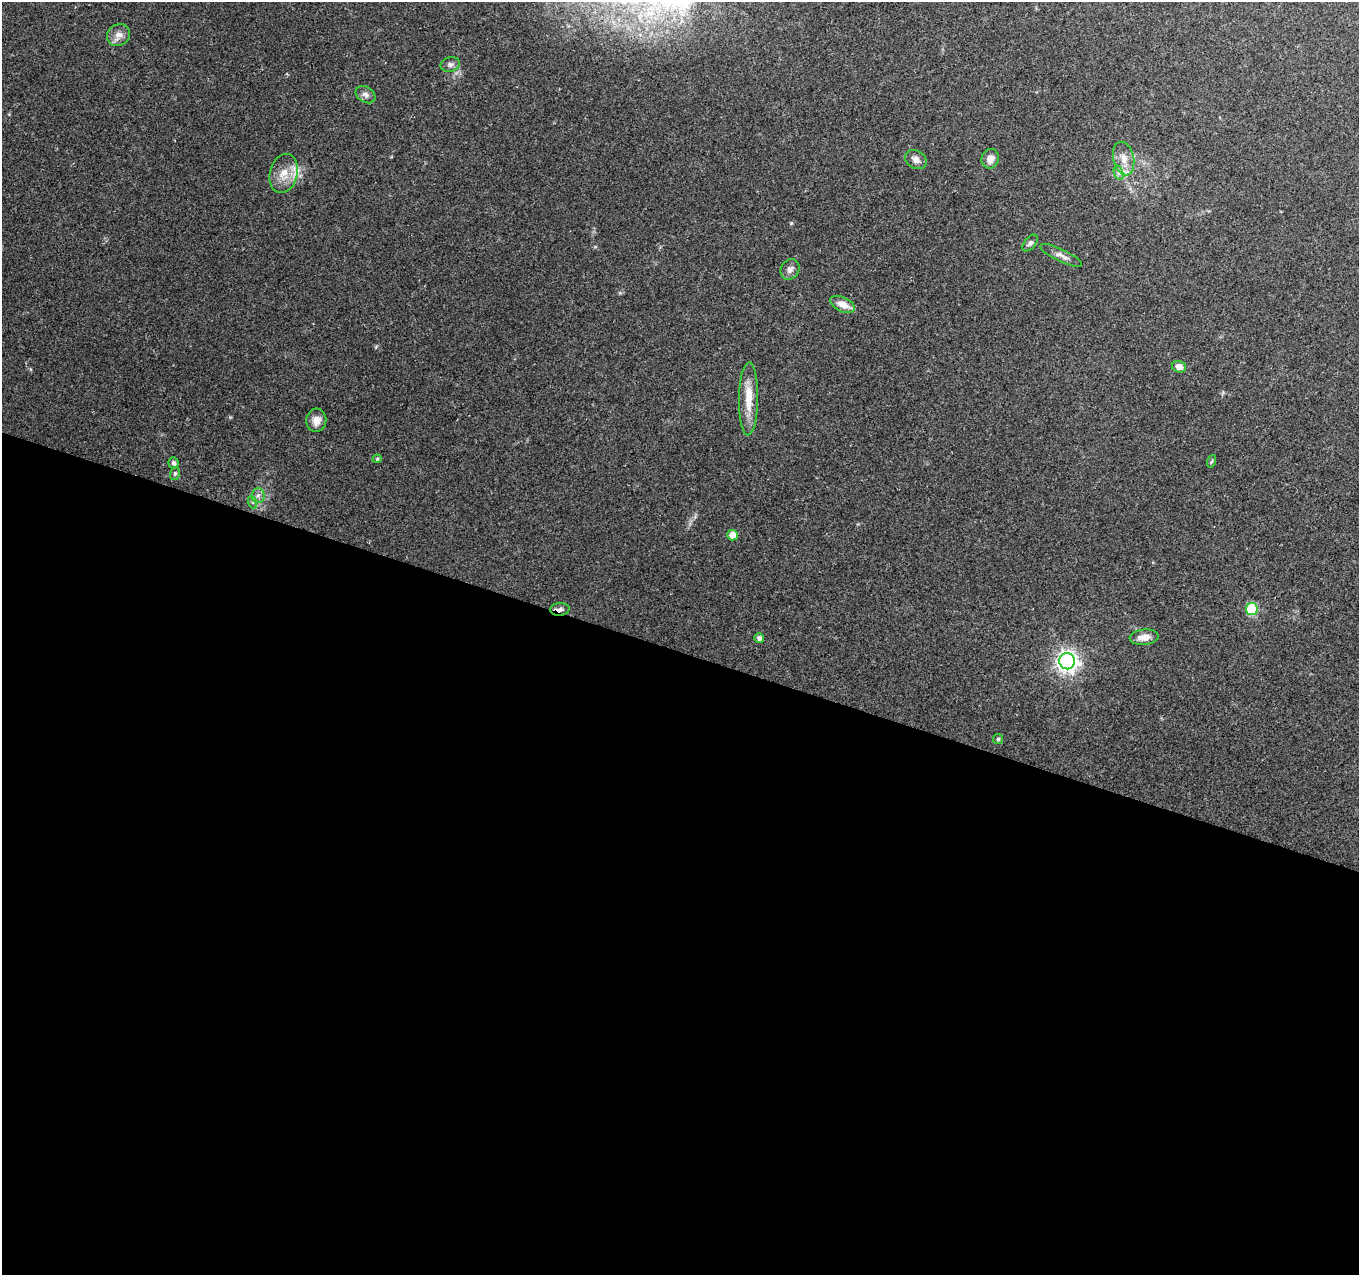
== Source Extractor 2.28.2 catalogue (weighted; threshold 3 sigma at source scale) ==
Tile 14 of 4 x 4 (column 2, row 4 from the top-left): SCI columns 1358-2714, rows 217-1489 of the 5438 x 5590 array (HDU 1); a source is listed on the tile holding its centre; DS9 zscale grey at full resolution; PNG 1361 x 1277 px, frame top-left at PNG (2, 2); each listed source drawn as its Kron ellipse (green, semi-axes under 4 px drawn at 4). Shown black and unused: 49% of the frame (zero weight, under 2 of 3 exposures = <1% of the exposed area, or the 3 px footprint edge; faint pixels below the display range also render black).
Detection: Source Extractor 2.28.2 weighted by HDU 2 'WHT'; one run over the whole footprint, this tile lists its part. Background 0.131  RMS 0.0071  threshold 0.0318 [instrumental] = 3 sigma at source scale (4.5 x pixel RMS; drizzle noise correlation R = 1.50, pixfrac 1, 0.0396/0.0396 arcsec/px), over >= 5 px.
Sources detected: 29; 1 inside a brighter listed object's ellipse — not listed separately; the other 28 listed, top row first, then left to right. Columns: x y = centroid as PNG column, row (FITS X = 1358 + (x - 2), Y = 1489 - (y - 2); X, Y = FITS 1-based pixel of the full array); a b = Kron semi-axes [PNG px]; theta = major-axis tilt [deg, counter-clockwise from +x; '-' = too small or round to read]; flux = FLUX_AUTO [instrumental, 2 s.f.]
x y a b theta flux
119 35 12 10 38 5.6
450 64 10 7 12 2.7
365 95 11 7 -32 3.1
1124 158 17 10 -76 8.5
990 159 10 8 74 5.7
916 160 11 9 -33 4
284 173 20 14 75 11
1119 173 7 4 -71 1.8
1030 243 10 5 50 2.1
1061 255 23 6 -25 4.1
790 269 11 9 58 3.3
843 304 13 7 -25 7.6
1179 367 7 5 -16 5.3
749 399 36 9 89 16
316 420 11 10 - 5.6
377 459 4 4 - 0.75
1212 461 6 4 70 0.91
173 463 6 5 - 1.9
175 473 6 5 - 1.4
258 495 7 6 - 2.7
252 502 6 4 -71 1.4
733 535 5 5 - 7.9
560 609 10 6 3 3
1252 609 6 6 - 55
1144 637 14 7 6 6.1
759 638 5 4 - 2.7
1067 661 8 8 - 410
998 739 5 5 - 1
Overlapping masked pixels (flux is a lower limit): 1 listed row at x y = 560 609